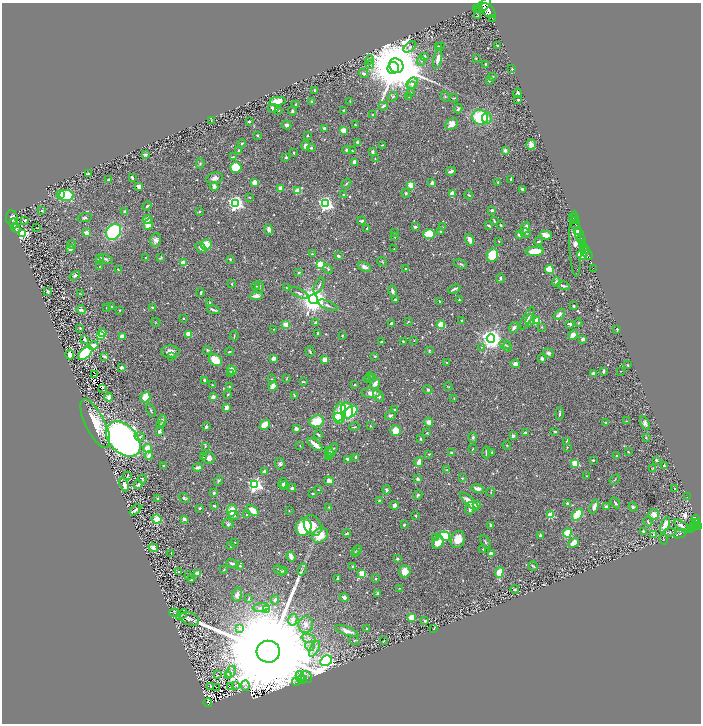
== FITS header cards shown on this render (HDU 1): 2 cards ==
NAXIS1  =                 1397
NAXIS2  =                 1443

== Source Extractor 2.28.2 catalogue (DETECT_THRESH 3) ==
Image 1397 x 1443 px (HDU 1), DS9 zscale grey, zoomed out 1/2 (1 PNG px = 2 x 2 image px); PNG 703 x 726 px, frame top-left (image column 1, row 1442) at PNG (2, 3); each listed source drawn as its Kron ellipse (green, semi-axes under 4 px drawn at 4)
Background 0.703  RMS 0.015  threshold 0.0443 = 3 sigma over >= 5 px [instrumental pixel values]
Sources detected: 735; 45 cannot appear on this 1/2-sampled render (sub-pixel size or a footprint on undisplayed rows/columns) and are neither listed nor drawn; of the other 690, the 500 brightest by FLUX_AUTO listed and drawn (190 fainter detections omitted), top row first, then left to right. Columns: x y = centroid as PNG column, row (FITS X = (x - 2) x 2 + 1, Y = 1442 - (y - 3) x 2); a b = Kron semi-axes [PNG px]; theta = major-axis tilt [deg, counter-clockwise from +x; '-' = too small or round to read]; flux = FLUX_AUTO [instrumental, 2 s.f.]
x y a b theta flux
483 6 9 5 48 1400
476 8 2 1 - 38
479 8 4 1 - 70
488 10 9 5 -41 1800
477 15 3 2 - 1.9
492 18 2 1 - 4.7
438 46 2 2 - 2.1
441 46 2 2 - 1.8
498 46 3 2 - 6.5
410 47 7 4 40 6.5
425 56 3 3 - 6.3
476 58 2 2 - 2.7
438 59 10 4 80 23
369 60 5 3 - 3.6
421 61 4 3 - 4
370 64 4 3 - 2.7
486 65 3 2 - 5.2
396 66 7 6 - 32000
393 68 6 5 - 3700
512 69 2 2 - 2.1
364 74 5 4 - 6.4
493 76 3 2 - 2.3
489 80 3 2 - 7.4
412 83 6 5 - 11
412 86 4 3 - 4.2
315 91 4 2 - 4.6
410 92 2 2 - 3.7
517 93 5 3 - 9.5
445 96 5 3 - 3
393 97 6 3 36 3.2
409 97 2 2 - 1.9
454 98 4 2 - 1.9
518 100 3 2 - 4.3
277 101 8 4 10 56
312 101 3 3 - 4.5
350 102 3 2 - 1.8
296 104 3 2 - 3
383 106 5 3 - 6.6
273 108 5 3 - 12
458 109 4 4 - 6.7
278 110 3 2 - 2.8
292 111 4 3 - 4.6
344 111 3 2 - 2.6
373 115 3 3 - 5.4
480 117 8 7 - 140
487 118 6 5 - 13
211 121 4 2 - 2
249 121 2 2 - 5.2
452 124 7 5 37 22
287 125 5 3 - 9.8
355 125 2 2 - 4.8
324 129 3 2 - 13
343 130 4 3 - 33
257 135 2 2 - 4.1
307 136 3 2 - 2.8
357 142 3 3 - 6.3
242 143 4 2 - 3.2
382 145 3 2 - 2
531 145 5 4 - 15
305 146 4 3 - 12
311 148 4 3 - 4
347 150 4 3 - 4
352 150 3 2 - 1.7
505 150 3 3 - 9.5
239 151 3 3 - 4.5
294 152 2 2 - 4.4
372 152 4 3 - 5.5
146 155 2 2 - 32
233 157 3 3 - 4
286 157 3 3 - 5.3
375 159 2 2 - 2.4
355 162 4 4 - 12
200 164 5 3 - 3
236 167 5 5 - 76
451 171 5 2 - 11
88 174 3 2 - 6.9
132 178 4 2 - 4.6
215 178 8 5 13 12
511 179 4 2 - 5.3
108 180 3 3 - 4.7
254 182 4 3 - 21
498 182 3 2 - 4.2
432 183 3 3 - 13
346 184 5 2 - 3.2
411 185 4 3 - 35
214 186 4 3 - 15
139 187 3 3 - 27
281 188 2 2 - 54
523 189 3 3 - 5.9
297 191 4 2 - 73
406 193 4 3 - 4.2
60 194 3 3 - 9.2
452 194 4 4 - 25
344 195 3 3 - 6.8
469 195 4 2 - 3.2
66 196 7 5 -6 190
249 197 3 2 - 2
236 203 4 4 - 930
325 204 4 4 - 910
147 206 4 2 - 5.2
42 210 3 2 - 3.1
492 210 4 3 - 5.3
125 211 3 3 - 11
199 211 3 2 - 1.9
12 218 7 6 - 10
85 218 7 3 9 4.5
573 218 2 1 - 31
25 220 4 3 - 3.8
147 220 4 4 - 21
361 221 4 2 - 5.8
494 221 4 2 - 4.2
574 221 2 1 - 76
14 223 5 4 - 3.7
148 224 6 4 65 41
501 225 4 2 - 2.6
575 225 5 2 - 44
489 226 4 2 - 3.9
415 227 4 3 - 5.4
442 227 3 2 - 2
16 228 5 4 - 6.9
37 228 2 1 - 2.1
367 228 3 2 - 3.9
525 228 6 3 70 18
269 230 5 4 - 9.6
578 230 2 1 - 170
441 231 4 3 - 3.1
113 232 8 7 - 230
87 233 2 2 - 58
395 233 3 3 - 2.3
526 233 5 4 - 4.6
23 234 4 3 - 280
429 234 6 4 17 110
520 235 4 3 - 18
546 235 6 3 -14 34
580 235 7 2 -68 240
395 237 3 2 - 3.2
581 239 5 2 - 180
155 240 7 5 74 11
470 240 6 3 -71 19
499 241 3 2 - 2.1
539 241 4 2 - 4
583 243 2 2 - 87
72 244 4 3 - 4.1
575 244 33 6 -88 76
206 245 5 5 - 38
584 247 3 2 - 210
201 248 6 3 -34 11
70 249 4 3 - 10
394 249 3 3 - 1.8
535 251 9 4 2 63
586 251 2 1 - 66
312 254 4 3 - 3.5
492 255 7 5 67 120
582 255 5 4 - 92
588 255 5 1 - 240
338 256 3 2 - 5.5
99 258 4 3 - 3.9
146 258 2 2 - 2.4
160 258 4 2 - 2.2
106 259 7 4 -26 5
230 259 3 2 - 4.4
183 262 3 3 - 26
382 262 5 2 - 2.6
461 264 7 3 -22 4.4
320 265 3 3 - 190
100 267 3 3 - 2.8
365 267 7 4 -27 14
593 268 2 1 - 17
328 269 5 3 - 3.7
405 269 2 2 - 4
549 269 4 3 - 66
118 270 4 2 - 2.6
299 272 4 3 - 3.4
75 276 6 4 34 8.9
501 278 4 3 - 5.6
556 282 4 3 - 8.5
232 284 3 2 - 2.4
319 285 9 3 63 5.5
256 286 4 2 - 2.1
563 286 7 3 -13 5.1
259 287 5 2 - 2.2
286 288 4 3 - 2.3
454 289 6 2 26 8.4
47 291 4 2 - 5.8
392 291 6 3 -73 8.2
200 293 4 2 - 3.5
299 293 10 3 -25 7.4
81 294 3 2 - 1.8
256 296 6 4 9 14
313 299 5 4 - 4500
396 299 3 2 - 2.6
459 300 2 2 - 2.9
440 301 3 2 - 2.9
210 302 4 2 - 3.1
328 305 10 3 -25 7.2
574 306 2 2 - 3.3
111 307 3 2 - 3.4
107 308 2 2 - 2.7
152 308 3 3 - 3.6
81 310 5 3 - 8.9
120 310 3 2 - 2.3
213 310 6 2 -17 6.4
559 314 6 3 43 14
183 318 2 2 - 3.7
527 318 12 4 60 17
530 320 6 4 70 8.9
408 321 3 3 - 2.1
462 321 3 2 - 4.7
537 321 4 4 - 41
156 322 5 2 - 2.1
316 323 3 3 - 11
391 323 2 2 - 7.1
578 323 4 2 - 2.1
570 324 3 2 - 8.3
286 325 3 3 - 51
441 325 4 4 - 62
514 327 6 3 56 8.8
542 327 4 2 - 2.3
80 328 2 2 - 5.8
274 329 2 2 - 2.4
617 329 2 2 - 3.7
103 333 4 3 - 12
318 333 2 2 - 7
189 334 4 3 - 40
342 335 4 3 - 2.3
573 335 5 4 - 31
101 336 3 3 - 200
122 336 3 3 - 23
234 336 5 1 - 2.3
85 339 3 2 - 5.4
491 339 4 4 - 2400
583 339 4 3 - 8.8
414 340 3 2 - 2
403 341 3 2 - 2.3
381 342 3 3 - 3.9
505 344 6 2 -21 3.4
93 345 5 3 - 38
482 347 3 2 - 2
507 347 4 3 - 4.5
207 350 4 3 - 3.4
429 351 4 3 - 3.6
170 352 9 6 -1 17
229 352 4 2 - 3
310 352 5 2 - 2.5
85 353 9 4 44 330
548 353 5 4 - 6.8
70 355 4 3 - 31
172 356 3 3 - 2.9
375 356 3 2 - 3.6
105 357 2 2 - 27
273 358 4 4 - 13
542 358 4 3 - 6.5
325 359 3 3 - 35
215 360 7 5 -39 66
447 363 3 2 - 3.1
515 364 4 4 - 12
627 365 2 2 - 3.3
122 368 4 3 - 9.6
232 370 5 4 - 22
603 371 3 2 - 6.2
620 371 2 2 - 2.2
593 373 4 3 - 7.8
231 374 4 4 - 3.9
95 375 2 1 - 2.8
369 377 4 3 - 3.1
286 378 4 2 - 1.9
373 378 3 3 - 5.8
272 379 3 2 - 1.8
367 379 3 2 - 1.8
204 380 2 2 - 8.7
303 382 3 2 - 3.1
375 384 6 3 60 19
213 385 4 2 - 2.2
355 385 2 2 - 2
273 386 4 4 - 28
230 387 4 3 - 5.2
448 387 4 2 - 2.1
102 389 2 1 - 2.9
428 390 5 4 - 4.5
371 393 9 5 1 21
228 394 2 2 - 3.2
294 395 3 2 - 3.5
378 396 6 4 -48 13
109 397 4 4 - 11
145 397 5 4 - 47
213 397 4 4 - 13
454 399 3 2 - 1.8
226 408 4 3 - 18
151 410 7 2 -68 3.7
395 410 3 2 - 10
347 411 8 5 -76 85
350 412 8 5 36 130
340 413 11 6 84 78
560 414 6 2 87 4.3
390 415 5 4 - 6.6
338 417 4 4 - 84
162 421 5 3 - 8
317 421 7 6 - 71
626 421 3 3 - 1.8
429 422 4 4 - 17
606 423 3 3 - 5.7
645 423 7 4 -62 11
95 424 27 9 -63 96
160 425 3 2 - 1.9
265 425 6 4 44 42
370 426 2 2 - 2.1
206 427 4 3 - 7.6
354 427 5 3 - 3.3
296 429 4 3 - 12
395 430 5 5 - 45
159 431 2 2 - 34
555 431 4 2 - 3.5
427 433 4 2 - 2.5
525 433 2 2 - 10
318 435 4 2 - 6.1
513 436 3 2 - 14
140 437 5 4 - 5.6
473 437 5 4 - 4.4
646 437 2 2 - 2.6
123 439 20 13 -46 1700
421 439 3 2 - 3.2
567 441 4 2 - 4.1
315 444 9 3 -38 32
300 445 2 2 - 2.4
507 445 4 3 - 2.3
205 446 3 3 - 2.4
567 447 3 2 - 1.8
148 448 4 4 - 32
473 449 4 2 - 2.5
333 450 7 3 65 8
329 452 5 3 - 5.3
486 452 6 2 85 7.3
492 452 3 2 - 2.4
628 452 2 2 - 3
451 453 2 2 - 3.6
429 454 2 2 - 2.8
149 455 4 3 - 9.5
617 456 2 2 - 2.2
203 457 4 3 - 2.6
329 457 3 2 - 4
356 457 2 2 - 5
209 458 6 6 - 14
347 459 3 2 - 13
593 460 2 2 - 3.8
656 460 3 2 - 5.2
419 462 5 3 - 31
575 463 3 3 - 150
280 464 6 5 - 6.5
163 465 3 2 - 2.3
664 466 4 2 - 6.6
198 467 5 3 - 10
653 468 3 2 - 1.8
447 470 3 2 - 2.4
264 471 4 3 - 4.9
128 475 3 2 - 2.2
586 476 3 2 - 1.8
462 478 3 2 - 2.4
142 479 4 3 - 3.1
418 479 4 3 - 8
615 480 6 3 48 3
218 481 5 4 - 4.7
329 481 5 4 - 15
283 483 5 4 - 9.7
124 485 7 3 -67 11
138 485 4 3 - 6
255 485 4 4 - 830
285 486 4 3 - 3.9
292 488 4 3 - 6.5
477 489 6 3 -14 14
675 489 2 2 - 4.3
318 490 3 2 - 1.9
387 490 4 3 - 7.2
491 492 4 2 - 2
214 493 2 2 - 16
312 493 3 2 - 3
418 495 5 4 - 4.5
687 497 4 1 - 15
158 498 4 3 - 3.4
184 498 6 4 -39 4.9
379 501 4 3 - 3.8
469 501 12 4 -44 33
567 503 3 3 - 6.3
615 503 6 3 -57 4.6
476 504 3 3 - 20
214 506 3 2 - 4.2
394 506 4 2 - 18
329 507 3 3 - 2.1
594 507 7 3 70 19
606 507 3 3 - 19
633 507 4 4 - 5.6
200 508 3 2 - 7.2
470 508 6 3 79 13
135 510 7 3 44 9.7
253 510 7 4 -38 29
232 511 6 5 - 44
289 511 2 2 - 2.1
246 514 2 2 - 2.4
654 514 5 5 - 22
233 515 5 4 - 7.4
416 515 3 3 - 2.9
550 515 3 3 - 120
577 515 6 4 52 95
157 519 5 4 - 40
184 519 3 3 - 9.9
696 519 4 2 - 43
648 522 5 3 - 3.2
696 522 3 1 - 42
228 524 5 4 - 5
313 525 11 8 -60 35
404 525 3 2 - 4.5
491 525 3 2 - 6.3
665 525 8 4 66 32
682 526 9 3 -36 13
695 526 5 3 - 160
698 526 2 2 - 180
304 527 9 7 74 260
693 527 3 2 - 85
690 530 2 1 - 13
643 531 2 2 - 8
670 532 6 4 7 2.7
346 533 4 2 - 3.6
567 533 4 4 - 98
680 534 6 3 24 3.4
320 535 8 6 39 53
653 535 4 3 - 2.7
445 536 5 4 - 270
540 536 3 2 - 5.7
435 538 3 3 - 2.7
458 539 9 7 69 41
664 539 5 3 - 2.2
438 542 6 5 - 35
485 542 7 2 -59 3.5
234 543 2 2 - 4.3
573 543 6 4 46 25
231 546 3 2 - 3.7
153 548 5 4 - 17
483 549 2 2 - 2.7
357 550 5 2 - 2.5
171 553 3 1 - 2.6
355 553 4 2 - 3.2
491 554 4 3 - 17
291 557 5 3 - 18
397 559 3 2 - 4.3
232 563 6 3 -18 7.4
240 566 4 3 - 4.5
352 566 2 2 - 3
533 566 5 2 - 2.8
302 569 6 2 65 4
224 570 4 3 - 2.3
280 570 6 3 -33 5.8
283 571 3 2 - 2
405 571 6 5 - 47
179 572 3 3 - 5.7
499 572 5 4 - 54
197 574 3 2 - 34
362 574 3 3 - 130
189 575 3 3 - 2.2
338 578 3 2 - 3.6
375 579 3 2 - 3.2
191 580 3 2 - 4.4
399 588 4 3 - 2.5
515 589 4 3 - 3.5
378 593 3 2 - 4.4
237 595 7 4 80 15
344 597 4 4 - 12
249 598 4 2 - 2.2
275 600 5 3 - 5.8
261 608 8 4 4 9.5
267 609 4 3 - 53
174 613 5 3 - 2.6
182 615 6 3 43 3.7
411 617 4 3 - 38
189 619 10 6 -21 11
293 620 6 4 77 17
425 621 3 2 - 4.6
306 624 8 7 - 18
239 628 4 3 - 3.4
366 628 2 2 - 8
434 629 2 2 - 2.1
347 631 12 4 -20 25
309 638 7 3 -19 7.8
354 640 5 4 - 3.7
384 641 4 3 - 2.2
310 646 5 4 - 6.3
315 649 8 4 60 9.9
268 652 12 11 - 180000
326 661 6 5 - 1100
231 672 6 4 61 7.3
218 675 4 3 - 3
229 676 3 2 - 2.7
300 677 6 3 -78 3.9
306 677 6 5 - 6.7
302 679 5 3 - 3.6
296 682 4 2 - 1.8
235 685 3 2 - 1.8
210 686 4 2 - 2
245 686 5 2 - 3
216 687 2 2 - 2.3
231 687 2 1 - 2.9
208 703 4 2 - 63
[190 fainter detections neither listed nor drawn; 45 sub-pixel or undisplayed-footprint detections neither listed nor drawn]